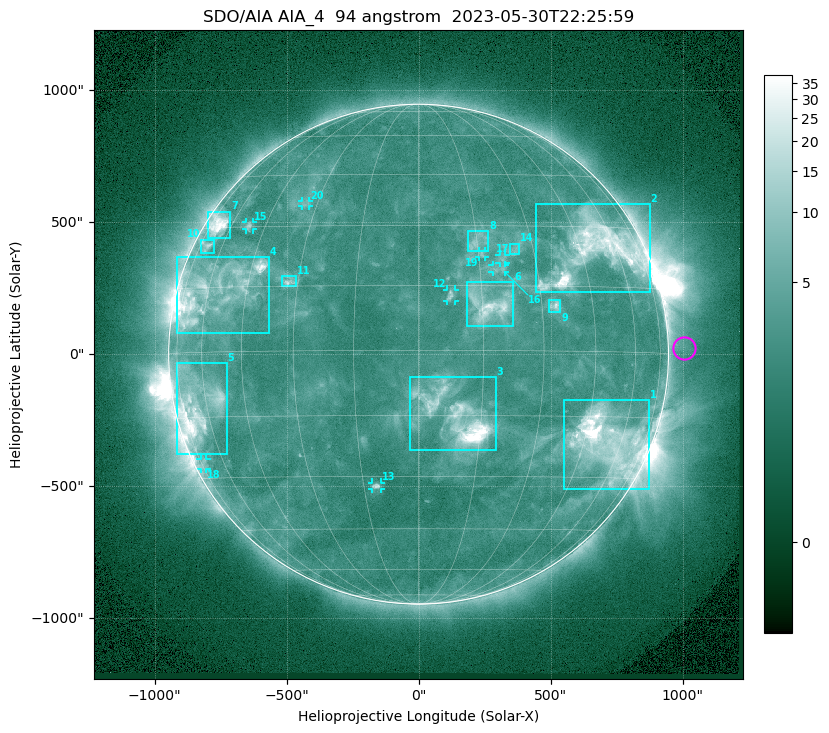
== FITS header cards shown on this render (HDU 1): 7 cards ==
TELESCOP= 'SDO/AIA '           / For AIA: SDO/AIA
INSTRUME= 'AIA_4   '           / For AIA: AIA_ATA1, AIA_ATA2, AIA_ATA3 or AIA_AT
WAVELNTH=                   94 / [angstrom] Wavelength
WAVEUNIT= 'angstrom'           / Wavelength unit: angstrom
DATE-OBS= '2023-05-30T22:25:59.122' / [ISO] Date when observation started; ISO 8
CTYPE1  = 'HPLN-TAN'           / CTYPE1: HPLN
CTYPE2  = 'HPLT-TAN'           / CTYPE2: HPLT

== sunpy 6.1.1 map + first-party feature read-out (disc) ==
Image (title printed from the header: SDO/AIA AIA_4  94 angstrom  2023-05-30T22:25:59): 1024 x 1024 px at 2.4 arcsec/px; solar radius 947 arcsec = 395 px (full disc in frame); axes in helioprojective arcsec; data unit not stated in the header (colour bar unlabelled)
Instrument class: DISC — disc imager (sunpy class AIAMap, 94 A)
Bright regions (active regions / flare kernels): reference = the median radial profile (limb darkening/brightening removed); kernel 9 px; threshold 5 sigma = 4.08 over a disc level ~2.54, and >= 1.15x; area >= 12 px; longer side >= 9 px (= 22 arcsec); searched inside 0.97 R_sun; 21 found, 20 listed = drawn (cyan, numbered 1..; 8 of them under ~33 arcsec drawn as corner ticks so the feature stays visible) (cap 20 boxes per figure: the strongest are kept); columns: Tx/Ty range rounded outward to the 5 arcsec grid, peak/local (2 s.f.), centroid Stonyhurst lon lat
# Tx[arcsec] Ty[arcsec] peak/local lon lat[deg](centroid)
1 550..870 -510..-175 38 +54 -21
2 445..875 235..570 15 +50 +24
3 -35..295 -365..-85 22 +9 -15
4 -915..-565 80..370 12 -56 +14
5 -920..-725 -380..-30 13 -64 -12
6 185..360 105..275 9.1 +17 +10
7 -800..-710 440..540 12 -67 +30
8 185..265 390..465 3.9 +15 +26
9 495..540 160..205 5.6 +34 +10
10 -825..-775 380..435 4.2 -69 +25
11 -515..-460 255..295 4.9 -33 +16
12 105..140 200..245 4.6 +8 +13
13 -175..-145 -510..-485 5.1 -11 -33
14 345..385 380..420 3.1 +25 +24
15 -655..-625 470..500 3.8 -52 +30
16 280..330 310..340 3 +20 +19
17 305..330 345..380 3.2 +21 +22
18 -825..-805 -435..-395 2.8 -73 -26
19 230..255 370..390 3.2 +16 +23
20 -445..-415 560..580 2.9 -34 +36
Off-limb structures (1.02-1.3 R_sun): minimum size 162 px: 3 found; the strongest spans PA ~225..305 deg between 1.02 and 1.3 R_sun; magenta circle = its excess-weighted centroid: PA ~270 deg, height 1.06 R_sun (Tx ~1005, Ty ~25 arcsec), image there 1.5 x the reference